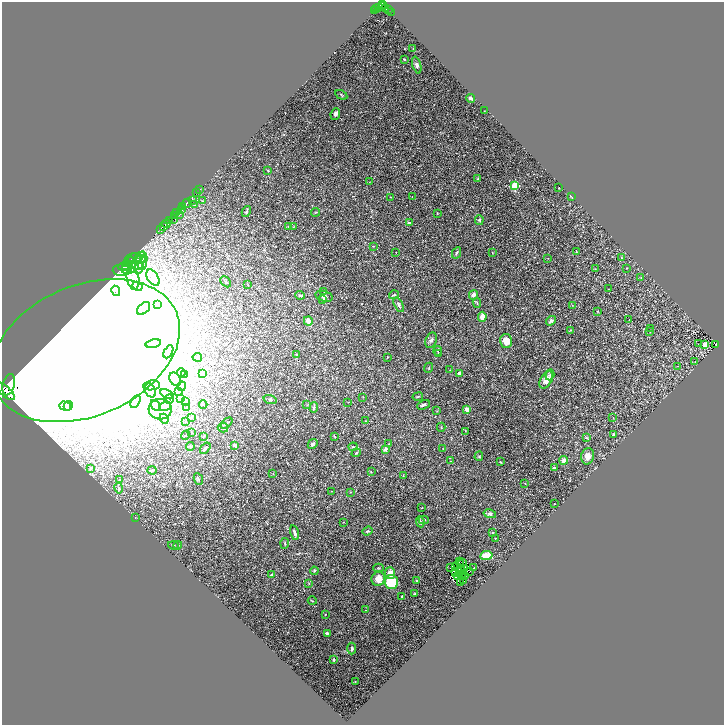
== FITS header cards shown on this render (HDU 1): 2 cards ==
NAXIS1  =                 1444
NAXIS2  =                 1446

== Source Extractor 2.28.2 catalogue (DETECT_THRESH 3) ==
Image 1444 x 1446 px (HDU 1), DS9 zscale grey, zoomed out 1/2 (1 PNG px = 2 x 2 image px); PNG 726 x 727 px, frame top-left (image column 1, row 1446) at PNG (2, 2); each listed source drawn as its Kron ellipse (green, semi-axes under 4 px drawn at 4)
Background 0.765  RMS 0.086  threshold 0.259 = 3 sigma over >= 5 px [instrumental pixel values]
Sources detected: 287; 53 cannot appear on this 1/2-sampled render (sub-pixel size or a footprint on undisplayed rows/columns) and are neither listed nor drawn; the other 234 listed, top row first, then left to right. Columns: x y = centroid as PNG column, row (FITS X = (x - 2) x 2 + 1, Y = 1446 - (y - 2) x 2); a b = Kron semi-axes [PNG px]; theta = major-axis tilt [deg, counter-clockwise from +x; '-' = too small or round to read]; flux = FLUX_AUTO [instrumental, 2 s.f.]
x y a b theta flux
382 4 3 3 - 180
379 7 3 2 - 110
383 7 3 3 - 190
386 8 3 2 - 26
376 9 2 2 - 80
388 9 2 1 - 21
375 10 2 1 - 28
391 12 2 1 - 7.5
413 48 2 1 - 7.3
404 59 2 2 - 13
417 65 9 4 -73 49
341 95 6 3 -30 16
471 98 4 3 - 37
484 111 2 1 - 4.2
335 114 6 4 68 51
268 170 3 2 - 10
478 179 3 2 - 15
369 182 2 1 - 4
515 186 3 3 - 760
559 188 2 2 - 16
200 189 2 1 - 110
197 192 3 2 - 100
571 196 4 2 - 14
391 197 3 2 - 6.5
412 197 2 2 - 4.5
192 201 2 1 - 8.2
203 201 3 2 - 11
186 203 5 3 - 560
194 205 4 3 - 15
182 207 2 1 - 60
182 210 3 3 - 470
177 212 4 1 - 36
246 212 6 3 61 28
316 212 4 2 - 14
437 213 3 2 - 7.7
174 215 2 1 - 47
179 215 3 1 - 50
173 219 2 1 - 34
170 220 3 1 - 4.9
479 220 5 4 - 25
409 223 4 3 - 20
166 224 4 2 - 220
164 226 2 1 - 10
288 226 2 1 - 5
293 227 3 2 - 8
160 229 2 1 - 32
373 246 3 2 - 7.5
576 251 2 2 - 6.4
396 252 2 1 - 4.7
456 253 6 3 63 29
492 253 4 2 - 7.9
141 257 6 5 - 66
134 258 8 3 2 34
144 258 4 4 - 26
548 258 2 2 - 7.1
621 258 3 3 - 10
131 260 9 4 40 38
128 263 7 3 52 26
142 263 7 4 75 44
137 265 5 4 - 35
125 266 7 4 4 28
129 268 7 5 22 86
139 268 6 3 62 28
627 268 3 2 - 5.3
595 269 3 2 - 6.3
122 270 9 6 1 48
153 278 9 5 -58 84
641 278 3 2 - 5.3
133 279 11 6 -80 100
226 282 6 3 -46 23
248 285 3 2 - 7.3
137 286 5 3 - 26
608 289 3 2 - 6.4
116 291 5 4 - 53
324 292 2 2 - 8.1
300 295 5 3 - 22
394 295 5 2 - 18
473 295 5 4 - 65
324 296 9 5 -15 53
323 300 3 3 - 25
477 303 5 2 - 15
157 304 3 3 - 15
399 305 8 3 -64 30
572 305 2 1 - 4.5
144 308 8 5 44 69
597 311 2 2 - 12
482 317 5 3 - 140
629 319 2 2 - 15
308 321 4 4 - 84
551 321 5 4 - 41
650 328 3 2 - 7.3
570 330 3 2 - 7.7
650 332 3 1 - 5
431 340 8 5 68 46
506 341 7 6 - 170
153 344 8 4 12 47
699 344 2 1 - 45
716 344 3 2 - 60
705 345 4 3 - 54
85 351 99 65 23 59000
438 351 5 2 - 14
168 352 7 4 61 37
438 354 3 3 - 13
297 355 3 3 - 21
197 357 5 4 - 18
388 357 3 2 - 9.7
695 362 3 2 - 9.7
678 366 2 1 - 3.9
429 368 5 2 - 11
450 370 3 2 - 9.6
181 372 4 3 - 14
203 373 3 3 - 14
460 374 3 3 - 76
184 375 4 3 - 40
550 375 5 4 - 32
175 379 7 5 -60 37
546 380 9 5 60 160
9 385 11 6 74 5600
151 385 8 5 8 92
181 386 5 3 - 19
150 390 7 5 -63 68
5 391 12 5 -42 4400
179 392 4 3 - 17
167 394 7 4 -29 43
363 397 2 2 - 6.4
418 397 5 2 - 13
180 398 2 1 - 6.2
169 399 5 4 - 29
270 400 7 3 -17 27
135 401 7 3 60 46
186 401 3 2 - 18
348 402 2 1 - 5.6
156 405 6 3 -48 23
203 405 4 2 - 14
307 405 3 2 - 6
423 405 7 3 25 39
65 406 6 3 -16 29
68 406 5 4 - 29
165 406 6 3 21 24
187 407 3 3 - 19
314 408 5 3 - 33
160 409 12 10 4 220
467 409 4 3 - 85
437 411 3 2 - 9.8
191 417 4 3 - 20
613 417 3 2 - 4.5
164 419 5 3 - 20
185 421 3 2 - 7.1
366 421 3 2 - 7.1
226 423 7 2 41 17
441 427 4 3 - 12
223 428 5 4 - 31
465 431 4 3 - 12
192 432 2 2 - 5.2
614 434 4 3 - 18
186 435 5 2 - 10
204 436 3 2 - 9.9
334 436 4 2 - 11
586 438 4 2 - 16
313 444 5 3 - 43
389 444 4 2 - 8.4
235 445 4 3 - 73
190 446 4 3 - 16
353 447 4 3 - 15
205 448 6 3 53 52
385 449 2 2 - 190
443 449 2 2 - 5.5
356 453 5 3 - 24
479 456 5 3 - 18
588 456 8 6 77 99
564 460 4 4 - 110
450 461 2 2 - 6.7
500 462 3 2 - 10
90 468 3 2 - 11
554 468 3 3 - 23
152 470 4 2 - 24
371 472 3 2 - 7.1
273 473 3 3 - 11
403 475 3 2 - 5.4
120 479 3 3 - 12
198 479 6 3 -65 25
525 483 3 2 - 8.4
119 488 5 4 - 33
332 491 2 2 - 5.4
350 492 3 2 - 5.7
554 504 3 2 - 5.1
422 508 3 2 - 10
490 514 6 4 -13 36
135 517 3 2 - 8.7
424 520 5 2 - 14
343 522 2 2 - 5.5
420 522 5 4 - 30
367 531 5 3 - 20
294 533 7 3 -75 46
492 533 2 2 - 21
495 538 2 2 - 14
285 543 5 2 - 15
173 545 5 2 - 14
178 545 4 3 - 21
486 555 6 4 10 210
459 562 3 1 - 6.4
462 563 4 1 - 6.1
461 564 2 1 - 5.2
456 566 2 1 - 5
378 568 5 3 - 14
450 568 2 1 - 4.2
464 568 2 1 - 3.9
474 568 2 1 - 9.6
460 569 3 1 - 3.7
314 571 4 3 - 19
462 571 2 1 - 2
455 572 2 1 - 7
459 572 4 1 - 6.1
469 572 2 1 - 3.8
390 573 6 5 - 160
271 575 4 3 - 17
462 575 2 1 - 5.2
465 576 3 1 - 5.8
457 577 2 1 - 7.3
378 579 7 6 - 180
464 580 3 1 - 14
416 581 2 2 - 20
391 582 7 6 - 630
460 582 2 1 - 5.9
309 583 3 2 - 9.4
415 594 2 2 - 11
402 596 3 2 - 9.3
312 601 4 2 - 11
366 610 2 2 - 5.8
325 614 2 2 - 13
327 633 3 2 - 22
352 649 6 3 87 30
334 660 3 3 - 25
355 681 2 2 - 6.1
At the frame edge (FLAGS 8, measured only in part): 1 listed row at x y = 5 391
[53 sub-pixel or undisplayed-footprint detections neither listed nor drawn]